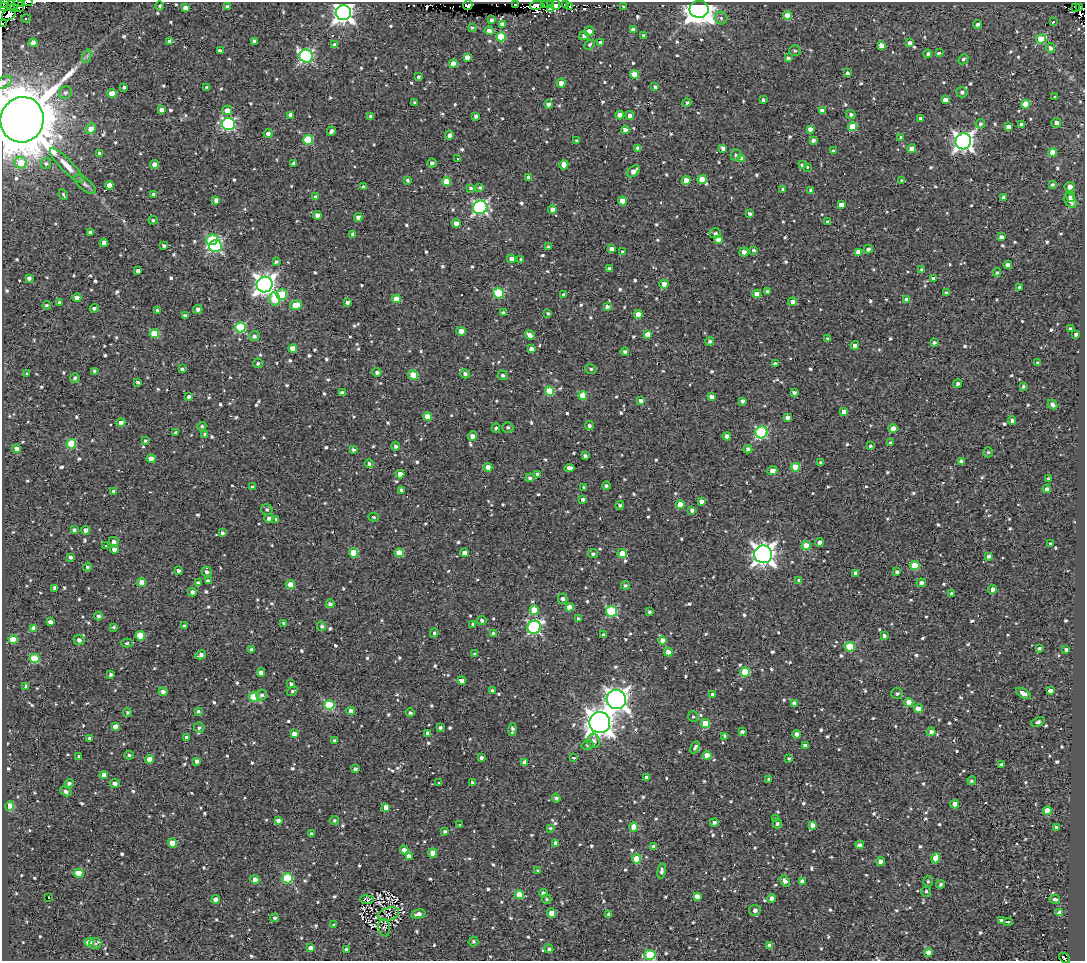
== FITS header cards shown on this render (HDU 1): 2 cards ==
NAXIS1  =                 1083
NAXIS2  =                  959

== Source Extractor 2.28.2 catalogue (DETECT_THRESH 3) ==
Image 1083 x 959 px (HDU 1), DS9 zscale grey, 1 PNG px = 1 image px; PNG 1087 x 963 px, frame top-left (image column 1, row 959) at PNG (2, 2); each listed source drawn as its Kron ellipse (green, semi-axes under 4 px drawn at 4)
Background 1.33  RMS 4.8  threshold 14.5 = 3 sigma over >= 5 px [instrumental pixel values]
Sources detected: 990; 3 with non-positive FLUX_AUTO (blend fragments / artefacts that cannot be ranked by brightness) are neither listed nor drawn; of the other 987, the 500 brightest by FLUX_AUTO listed and drawn (487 fainter detections omitted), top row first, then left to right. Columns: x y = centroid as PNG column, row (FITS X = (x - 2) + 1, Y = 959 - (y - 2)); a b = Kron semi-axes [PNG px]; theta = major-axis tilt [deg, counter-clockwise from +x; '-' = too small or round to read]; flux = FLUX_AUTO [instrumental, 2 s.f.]
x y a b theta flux
21 2 2 2 - 2.9e+03
28 2 4 2 - 1.3e+03
4 3 3 2 - 7.8e+02
515 4 3 2 - 1.7e+03
545 4 3 2 - 1.5e+03
566 4 3 3 - 1.1e+03
11 5 5 2 - 6.2e+02
18 5 7 5 -63 1.9e+03
468 5 5 4 - 5.2e+03
537 5 7 4 8 3.7e+03
551 5 3 2 - 1.1e+03
556 5 5 4 - 9.3e+03
159 6 5 4 - 5.7e+02
227 6 4 3 - 7.1e+02
3 7 3 2 - 2.1e+03
14 7 3 2 - 5.7e+02
570 7 3 2 - 5.7e+02
623 7 3 3 - 1.2e+03
1075 7 2 2 - 8.6e+02
1079 7 3 2 - 6.2e+02
185 8 4 4 - 1.9e+03
550 8 4 3 - 7.0e+02
699 9 9 8 - 4.4e+05
343 13 7 7 - 2.0e+05
9 15 7 5 26 3.6e+03
787 15 4 4 - 4.7e+03
26 18 4 3 - 8.0e+02
721 18 6 6 - 8.1e+02
492 20 4 3 - 8.0e+02
1053 22 4 3 - 5.9e+02
2 23 3 2 - 2.4e+03
502 24 4 4 - 1.7e+03
977 24 4 4 - 1.0e+03
472 27 4 4 - 6.1e+02
633 30 4 4 - 1.6e+03
489 31 4 4 - 1.9e+03
589 31 5 4 - 2.4e+03
644 35 4 3 - 6.1e+02
584 36 5 4 - 1.0e+03
501 37 5 4 - 1.2e+04
1041 39 5 4 - 1.3e+04
169 41 4 4 - 1.4e+03
254 41 4 4 - 1.4e+03
33 43 4 4 - 2.7e+03
600 43 4 4 - 1.7e+03
910 43 4 4 - 1.9e+03
335 45 4 4 - 1.4e+03
590 45 5 4 - 6.5e+02
881 45 4 4 - 3.1e+03
1051 48 5 4 - 1.0e+03
220 51 4 3 - 1.0e+03
795 51 5 5 - 6.2e+02
939 53 4 3 - 2.0e+03
928 54 4 4 - 9.6e+02
87 56 7 4 72 6.2e+02
306 56 7 6 - 6.0e+04
467 57 4 4 - 2.5e+03
788 58 4 4 - 8.9e+02
963 59 5 4 - 7.5e+02
453 64 4 4 - 3.5e+03
848 73 3 3 - 8.3e+02
634 74 4 4 - 6.9e+03
419 77 3 3 - 6.4e+02
4 82 9 5 29 1.0e+03
561 83 4 4 - 2.1e+03
124 87 3 3 - 6.5e+02
206 87 3 3 - 6.3e+02
655 87 4 3 - 7.7e+02
962 92 5 5 - 1.0e+03
65 93 7 6 - 8.0e+02
112 94 4 4 - 4.9e+03
1055 97 4 3 - 7.0e+02
763 100 4 3 - 8.2e+02
945 100 4 4 - 1.9e+03
415 103 4 3 - 8.2e+02
687 103 4 4 - 7.1e+02
548 104 4 4 - 1.1e+03
1026 104 4 4 - 7.4e+03
162 110 4 4 - 1.6e+03
227 110 5 4 - 2.9e+03
822 111 4 4 - 1.8e+03
291 115 4 4 - 1.7e+03
620 115 4 4 - 2.8e+03
851 115 5 4 - 8.7e+02
371 116 4 3 - 1.1e+03
475 116 3 3 - 9.9e+02
630 116 4 4 - 1.3e+03
920 118 3 3 - 1.1e+03
22 120 23 21 72 2.6e+06
1056 123 5 5 - 1.7e+03
229 124 6 6 - 4.9e+04
980 124 5 4 - 6.5e+02
1021 124 4 3 - 1.1e+03
852 126 4 4 - 6.7e+03
1009 127 4 4 - 2.6e+03
91 129 6 4 47 4.3e+03
810 129 4 4 - 1.6e+03
625 130 4 4 - 2.1e+03
331 131 5 3 - 1.0e+03
268 133 4 4 - 1.3e+03
449 135 5 4 - 1.3e+03
901 137 3 2 - 5.6e+02
308 140 5 5 - 1.7e+04
813 140 4 4 - 1.0e+03
577 141 4 3 - 8.6e+02
963 141 8 7 - 1.6e+05
638 148 4 4 - 1.4e+03
723 148 4 4 - 1.3e+03
912 149 4 4 - 2.8e+03
833 151 4 3 - 6.1e+02
1052 152 4 4 - 4.9e+03
100 153 4 4 - 8.5e+02
736 155 6 5 - 6.9e+02
458 158 3 3 - 1.1e+03
741 159 4 4 - 3.5e+03
21 163 6 5 - 5.1e+03
46 163 5 5 - 5.9e+02
294 163 4 3 - 9.8e+02
432 163 4 4 - 1.1e+03
154 164 4 4 - 1.7e+03
67 165 23 6 -46 3.5e+03
564 165 4 4 - 5.3e+03
802 165 4 3 - 1.1e+03
807 167 3 3 - 1.2e+03
633 171 7 4 41 2.1e+03
529 178 4 4 - 2.3e+03
702 179 4 4 - 5.7e+03
408 180 4 3 - 6.4e+02
686 180 4 4 - 3.2e+03
446 181 4 4 - 8.0e+03
902 181 4 3 - 7.8e+02
85 184 13 6 -41 1.3e+03
109 185 4 4 - 2.8e+03
1052 185 4 4 - 7.7e+02
364 187 3 3 - 1.2e+03
480 187 4 4 - 5.7e+02
1070 187 5 5 - 2.1e+03
471 188 3 3 - 6.6e+02
783 189 4 3 - 6.5e+02
811 190 4 3 - 1.1e+03
153 194 3 3 - 5.8e+02
63 195 5 3 - 5.9e+02
316 197 4 4 - 1.1e+03
1003 197 3 3 - 1.1e+03
1070 197 5 4 - 6.0e+02
216 200 4 4 - 1.9e+03
622 201 4 4 - 5.6e+03
1070 201 8 5 -57 2.3e+03
841 205 4 4 - 2.4e+03
480 207 7 6 - 7.1e+04
552 209 4 4 - 1.5e+03
749 214 4 4 - 8.7e+02
317 215 4 4 - 1.8e+03
358 217 4 4 - 1.6e+03
153 220 4 3 - 6.2e+02
827 221 3 3 - 1.4e+03
456 223 4 4 - 2.6e+03
90 232 4 3 - 5.8e+02
715 233 5 5 - 7.7e+02
353 234 4 4 - 9.9e+02
1001 237 4 4 - 1.5e+03
718 239 4 4 - 2.6e+03
212 240 6 5 - 1.6e+04
104 243 4 4 - 1.5e+03
164 246 4 3 - 7.2e+02
215 246 6 6 - 4.7e+04
549 247 4 3 - 6.7e+02
611 249 4 3 - 1.5e+03
868 249 4 4 - 1.2e+03
754 250 4 4 - 6.0e+02
622 252 4 3 - 5.9e+02
744 252 4 4 - 1.4e+03
858 252 4 4 - 2.7e+03
511 259 4 4 - 1.9e+03
521 260 3 3 - 7.6e+02
276 262 4 3 - 6.9e+02
1008 265 4 4 - 2.1e+03
609 268 4 3 - 8.4e+02
921 270 4 3 - 7.1e+02
138 271 4 4 - 9.2e+02
997 272 4 4 - 6.6e+02
29 278 4 4 - 9.9e+02
933 279 4 3 - 1.6e+03
265 284 8 7 - 2.1e+05
664 284 4 4 - 2.6e+03
1020 287 4 3 - 8.2e+02
767 291 3 3 - 7.1e+02
498 293 5 5 - 2.0e+04
946 293 3 3 - 6.2e+02
757 294 4 4 - 2.7e+03
282 295 5 5 - 1.2e+04
563 295 4 3 - 7.1e+02
77 297 4 4 - 2.5e+03
275 299 6 5 - 8.8e+03
396 299 4 4 - 5.1e+03
907 300 4 4 - 3.0e+03
347 302 4 3 - 9.8e+02
793 302 4 4 - 1.4e+03
59 303 4 3 - 7.5e+02
47 305 4 4 - 5.8e+02
296 305 6 4 15 6.1e+03
607 307 4 3 - 1.2e+03
94 308 4 4 - 8.6e+02
198 309 4 4 - 9.9e+02
157 310 3 3 - 7.5e+02
503 313 4 3 - 9.7e+02
548 313 3 3 - 6.1e+02
638 314 4 4 - 4.0e+03
185 316 4 3 - 1.2e+03
240 327 5 5 - 2.3e+04
1070 329 3 3 - 8.9e+02
461 331 4 4 - 4.0e+03
154 334 4 4 - 1.0e+04
648 334 4 4 - 4.5e+03
1076 334 4 3 - 9.3e+02
530 335 5 4 - 2.8e+03
254 336 5 5 - 9.4e+02
828 339 3 3 - 8.2e+02
710 341 4 4 - 7.1e+02
934 343 3 3 - 7.3e+02
855 345 4 4 - 1.7e+03
293 348 4 4 - 4.7e+03
531 349 4 4 - 1.9e+03
625 351 4 3 - 8.0e+02
258 363 5 4 - 6.8e+02
1038 363 4 3 - 7.9e+02
775 364 4 4 - 1.4e+03
182 369 4 3 - 6.7e+02
591 369 6 4 -16 5.9e+02
94 371 4 3 - 6.0e+02
377 372 5 4 - 1.0e+03
27 374 3 3 - 5.8e+02
465 374 5 4 - 8.7e+02
413 375 5 4 - 7.0e+03
503 375 5 4 - 6.6e+02
75 378 5 4 - 9.1e+02
137 382 3 3 - 6.4e+02
958 384 4 4 - 5.9e+02
1023 386 4 4 - 5.7e+02
550 391 4 4 - 1.4e+04
794 392 4 3 - 8.1e+02
342 393 4 3 - 1.2e+03
583 395 4 4 - 6.9e+03
189 397 4 3 - 9.1e+02
711 397 4 4 - 1.5e+03
640 401 4 3 - 1.1e+03
742 401 3 3 - 1.0e+03
1052 404 5 4 - 1.2e+03
844 412 4 4 - 2.8e+03
427 417 4 4 - 6.6e+03
787 417 4 3 - 1.5e+03
1012 420 4 3 - 9.3e+02
121 422 4 4 - 1.5e+03
202 426 4 4 - 6.0e+02
589 426 4 4 - 9.5e+02
496 428 5 4 - 6.0e+02
508 428 5 5 - 8.0e+02
893 429 4 4 - 5.2e+03
761 432 6 6 - 3.6e+04
176 433 4 3 - 7.1e+02
205 434 4 3 - 6.4e+02
472 436 5 4 - 1.8e+03
727 436 4 4 - 1.2e+03
145 441 3 3 - 6.3e+02
890 443 4 4 - 7.6e+02
71 444 5 4 - 1.4e+04
395 446 4 4 - 7.4e+02
870 446 4 4 - 6.5e+02
16 449 4 4 - 1.8e+03
748 449 4 4 - 1.2e+03
353 450 4 3 - 7.8e+02
988 452 5 4 - 6.7e+02
585 456 4 3 - 7.9e+02
151 459 4 4 - 3.8e+03
961 462 4 4 - 1.5e+03
821 463 4 3 - 9.7e+02
369 464 4 4 - 9.7e+02
488 467 4 4 - 2.4e+03
795 467 4 4 - 9.4e+03
569 468 5 4 - 1.8e+03
772 471 5 4 - 2.4e+03
400 474 4 4 - 2.2e+03
537 475 4 3 - 1.4e+03
530 478 4 4 - 9.2e+02
1048 479 3 3 - 6.2e+02
606 486 4 4 - 6.7e+02
252 487 3 3 - 7.1e+02
584 488 4 3 - 9.4e+02
1047 489 4 4 - 1.2e+03
401 490 3 3 - 8.2e+02
114 492 4 4 - 1.3e+03
583 500 4 4 - 9.3e+02
701 501 4 3 - 1.6e+03
620 505 4 4 - 6.0e+02
680 505 4 4 - 6.1e+03
267 510 5 5 - 7.3e+02
692 510 4 3 - 1.1e+03
374 517 5 4 - 6.0e+02
269 518 4 4 - 1.3e+03
276 519 4 3 - 5.6e+02
74 530 4 3 - 6.9e+02
86 530 4 4 - 1.8e+03
222 533 4 4 - 9.8e+02
114 542 5 5 - 1.2e+03
819 543 4 4 - 1.8e+03
1050 544 3 3 - 5.9e+02
105 545 3 3 - 7.2e+02
806 546 4 4 - 6.8e+03
114 549 4 4 - 1.5e+03
354 553 4 4 - 9.2e+03
399 553 4 4 - 8.2e+03
464 553 4 4 - 2.1e+03
622 553 4 4 - 4.0e+03
593 554 5 4 - 5.7e+02
763 554 9 9 - 2.3e+05
988 556 4 3 - 9.0e+02
71 557 4 3 - 8.9e+02
915 565 5 4 - 1.2e+04
87 567 4 4 - 5.8e+02
178 571 4 3 - 1.1e+03
207 572 5 5 - 1.1e+03
897 572 3 3 - 8.4e+02
856 573 4 4 - 1.7e+03
208 581 4 3 - 8.7e+02
799 581 4 4 - 1.2e+03
142 582 4 4 - 4.1e+03
198 583 4 3 - 1.0e+03
921 583 4 4 - 1.2e+03
290 584 5 4 - 2.9e+03
625 585 4 4 - 7.5e+02
55 588 4 3 - 1.3e+03
993 589 4 4 - 1.4e+03
192 592 4 4 - 1.1e+03
952 594 4 3 - 1.2e+03
563 599 5 5 - 1.2e+03
330 604 4 3 - 9.9e+02
569 607 4 4 - 3.2e+03
534 610 4 4 - 8.4e+03
611 611 5 5 - 2.9e+04
649 612 3 3 - 6.0e+02
98 616 4 4 - 8.6e+02
578 618 4 3 - 6.3e+02
482 621 5 4 - 8.3e+02
50 622 4 4 - 1.4e+03
284 623 3 3 - 7.0e+02
473 624 4 4 - 6.8e+02
184 626 4 3 - 1.0e+03
322 626 5 4 - 6.2e+02
114 627 4 3 - 6.0e+02
534 627 7 6 - 5.8e+04
34 628 4 4 - 3.2e+03
434 633 4 4 - 7.6e+02
493 634 4 4 - 1.3e+03
603 635 3 3 - 8.6e+02
140 636 5 5 - 9.3e+03
884 636 3 3 - 9.3e+02
13 639 4 4 - 6.8e+03
79 640 5 5 - 1.0e+03
662 641 4 4 - 4.7e+03
127 643 5 4 - 6.1e+02
850 647 5 5 - 1.3e+04
1039 648 4 3 - 7.9e+02
251 650 4 3 - 9.1e+02
1066 650 4 3 - 7.5e+02
668 652 4 4 - 3.1e+03
475 654 4 3 - 5.7e+02
201 655 5 3 - 1.3e+03
35 658 5 4 - 1.5e+04
261 672 4 4 - 2.1e+03
745 672 5 4 - 1.4e+04
110 674 3 3 - 6.8e+02
462 681 4 4 - 2.0e+03
291 684 3 3 - 6.5e+02
26 686 4 4 - 6.8e+02
292 691 6 4 36 5.7e+02
492 691 4 3 - 8.0e+02
1050 691 4 4 - 1.5e+03
163 692 4 4 - 1.2e+03
897 693 5 5 - 7.1e+02
1023 693 8 4 -29 1.8e+03
262 695 6 5 - 8.3e+02
713 695 4 4 - 1.5e+03
254 697 5 4 - 1.6e+04
616 699 10 9 - 2.2e+05
909 702 4 4 - 5.9e+03
794 703 4 4 - 1.6e+03
329 705 5 5 - 1.8e+04
918 709 4 4 - 4.4e+03
198 711 4 3 - 6.1e+02
351 711 4 4 - 1.9e+03
127 712 4 4 - 6.3e+02
410 713 4 3 - 6.5e+02
693 717 5 5 - 5.6e+02
1038 722 7 4 24 9.7e+02
600 723 10 10 - 3.9e+05
705 724 5 4 - 8.1e+03
115 726 4 4 - 2.0e+03
199 727 5 5 - 7.3e+02
440 728 4 3 - 8.1e+02
512 730 6 3 85 9.2e+02
742 732 3 3 - 8.3e+02
931 732 4 4 - 1.8e+03
428 733 4 4 - 2.2e+03
294 734 4 4 - 2.2e+03
797 734 4 4 - 2.4e+03
725 736 4 3 - 1.1e+03
187 737 4 4 - 7.4e+02
90 738 4 3 - 1.1e+03
335 741 4 3 - 1.4e+03
594 741 7 6 - 1.3e+03
587 745 6 5 - 6.6e+02
805 745 4 3 - 1.1e+03
695 747 6 3 61 1.0e+03
129 755 4 4 - 5.9e+02
707 755 4 4 - 4.0e+03
79 757 4 3 - 1.1e+03
481 758 4 4 - 8.2e+02
574 758 3 3 - 4.8e+03
789 758 3 3 - 6.1e+02
149 759 4 4 - 4.0e+03
197 761 4 4 - 1.4e+03
525 762 4 4 - 2.7e+03
1001 765 4 3 - 1.2e+03
355 769 4 3 - 1.1e+03
104 775 4 4 - 2.1e+03
646 778 4 3 - 1.1e+03
769 779 4 3 - 6.1e+02
972 781 4 4 - 6.8e+02
439 782 3 3 - 6.6e+02
69 783 4 4 - 1.0e+03
115 783 5 4 - 1.3e+03
472 783 4 3 - 7.4e+02
66 791 6 4 -32 1.1e+03
556 798 4 4 - 8.2e+02
955 804 4 4 - 2.8e+03
10 806 4 4 - 1.1e+04
386 807 4 4 - 2.4e+03
1047 811 4 4 - 6.0e+03
776 819 4 3 - 7.9e+02
278 820 4 3 - 1.2e+03
334 820 4 4 - 6.4e+02
714 822 4 4 - 9.1e+02
777 824 5 4 - 7.6e+02
459 825 3 2 - 1.7e+03
812 825 4 4 - 2.1e+03
634 827 4 4 - 8.6e+03
1056 827 3 3 - 7.8e+02
550 828 3 3 - 5.8e+02
445 831 4 3 - 6.5e+02
312 834 4 3 - 9.0e+02
172 843 4 4 - 5.4e+03
556 843 4 4 - 1.7e+03
860 845 4 4 - 1.2e+03
654 847 4 4 - 2.1e+03
404 850 4 4 - 2.1e+03
433 853 4 4 - 4.0e+03
409 856 4 4 - 2.3e+03
935 858 5 4 - 4.6e+03
637 859 4 4 - 8.3e+03
881 861 4 4 - 2.0e+03
538 871 3 3 - 5.9e+02
662 871 8 4 81 1.1e+03
78 873 5 4 - 7.4e+03
287 878 5 5 - 2.1e+04
255 880 4 4 - 2.3e+03
785 881 6 4 -52 1.4e+03
803 881 4 4 - 2.8e+03
928 881 6 4 -89 6.5e+02
941 884 4 4 - 7.3e+02
926 891 5 5 - 6.5e+02
543 893 4 4 - 1.1e+03
519 895 4 4 - 9.4e+03
697 896 4 4 - 2.6e+03
49 898 3 3 - 9.6e+02
772 898 4 4 - 1.5e+03
216 899 4 4 - 2.3e+03
547 899 5 4 - 5.9e+02
1055 899 5 3 - 6.0e+02
367 900 7 3 -7 6.5e+02
755 910 6 5 - 1.4e+03
551 913 5 4 - 3.1e+03
1060 913 4 4 - 4.3e+03
388 914 11 6 18 8.5e+02
418 914 7 4 14 1.7e+03
609 915 4 4 - 1.3e+03
274 918 4 4 - 6.5e+02
1001 920 4 3 - 9.7e+02
1008 922 4 3 - 1.0e+03
334 925 4 4 - 6.7e+02
384 928 9 5 -79 7.3e+02
473 941 5 5 - 6.7e+02
89 942 4 4 - 4.4e+03
96 944 6 5 - 6.4e+02
770 946 4 4 - 2.4e+03
311 948 4 4 - 1.9e+03
549 949 4 4 - 7.1e+02
346 950 3 3 - 8.0e+02
928 953 4 4 - 4.5e+03
650 955 6 5 - 2.0e+04
1065 958 6 3 -39 9.7e+02
At the frame edge (FLAGS 8, measured only in part): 11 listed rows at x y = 21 2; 28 2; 4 3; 11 5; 18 5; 3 7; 2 23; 4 82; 22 120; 650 955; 1065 958
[487 fainter detections neither listed nor drawn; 3 non-positive-flux detections neither listed nor drawn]